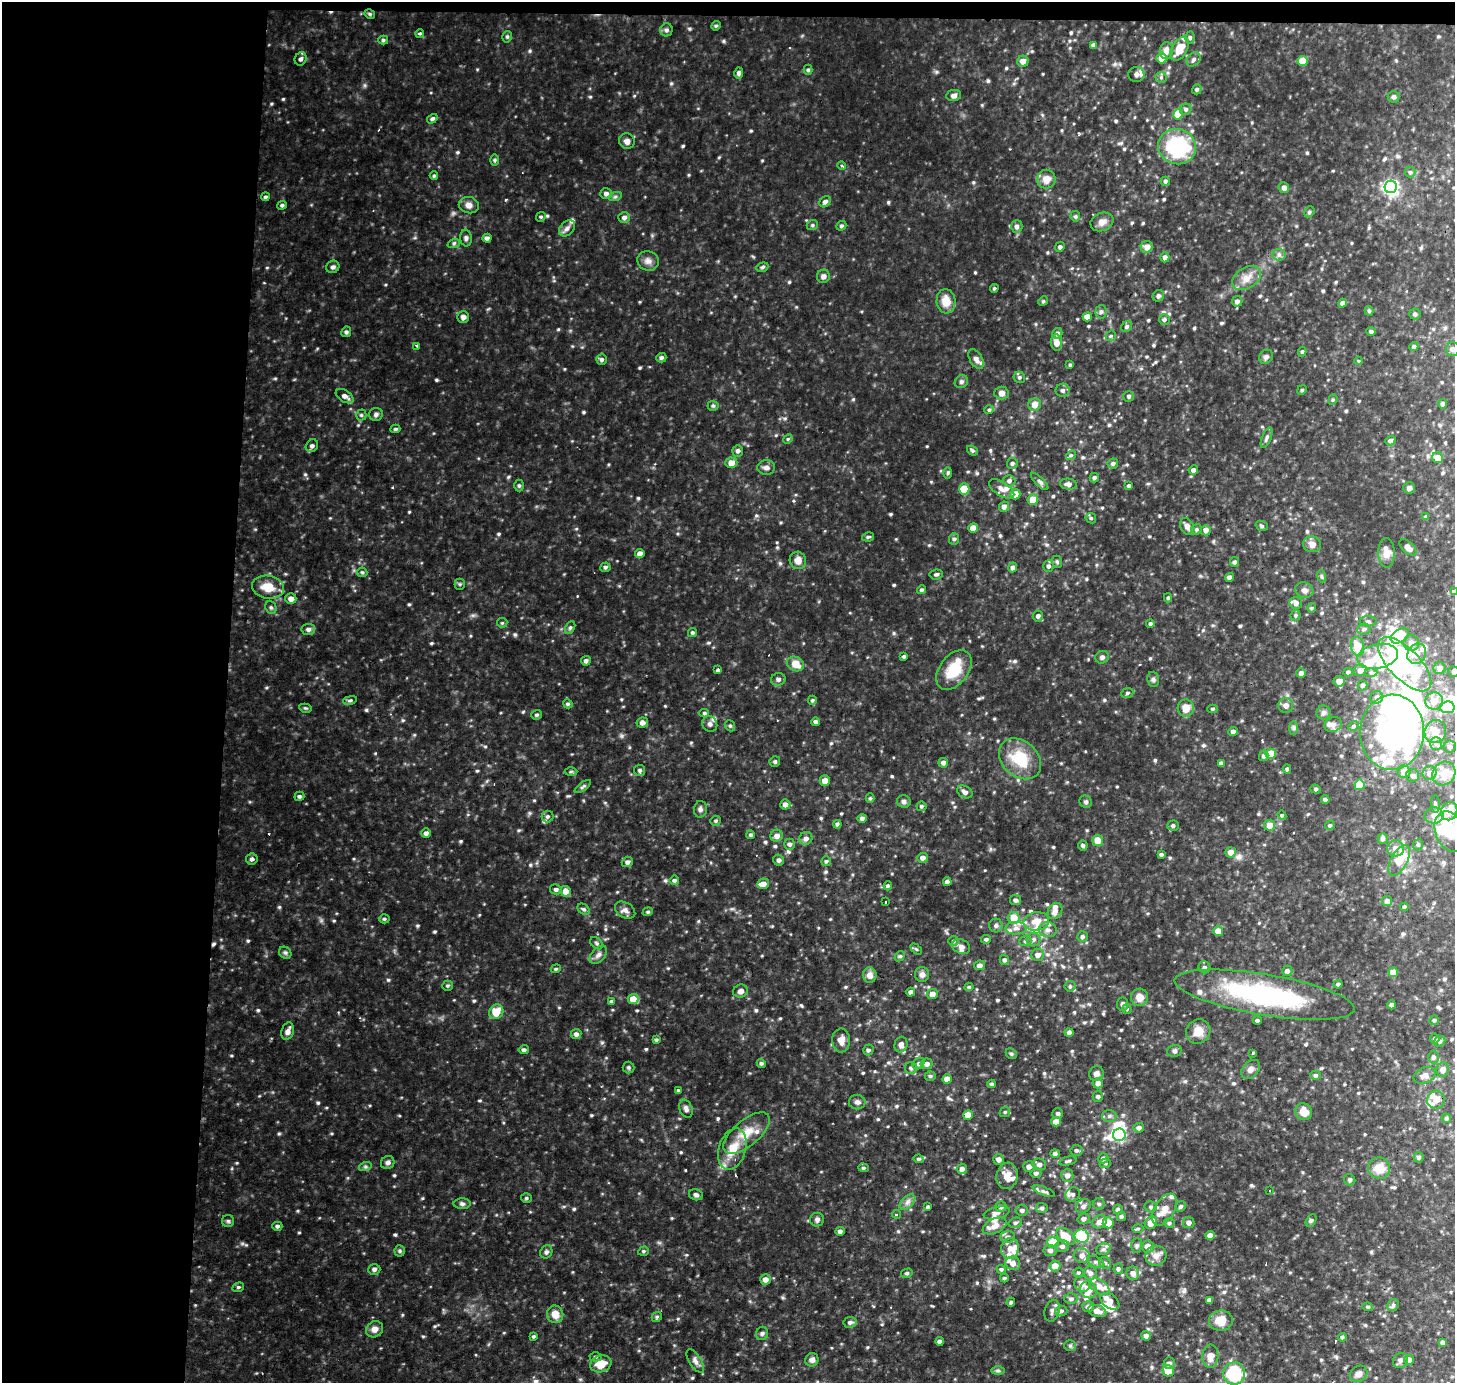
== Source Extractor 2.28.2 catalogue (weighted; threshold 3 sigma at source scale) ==
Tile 1 of 3 x 3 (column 1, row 1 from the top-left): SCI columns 168-1620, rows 3012-4392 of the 4525 x 4500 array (HDU 1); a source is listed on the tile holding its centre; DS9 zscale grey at full resolution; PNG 1457 x 1385 px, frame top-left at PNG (2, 2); each listed source drawn as its Kron ellipse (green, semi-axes under 4 px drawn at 4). Shown black and unused: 16% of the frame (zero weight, under 2 of 3 exposures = <1% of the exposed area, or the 3 px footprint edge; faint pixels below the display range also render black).
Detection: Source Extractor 2.28.2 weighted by HDU 2 'WHT'; one run over the whole footprint, this tile lists its part. Background 0.0926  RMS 0.01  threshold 0.046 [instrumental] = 3 sigma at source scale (4.5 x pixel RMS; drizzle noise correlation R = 1.50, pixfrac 1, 0.05/0.05 arcsec/px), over >= 5 px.
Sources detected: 712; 18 inside a brighter object's white glare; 2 cosmic-ray / hot-pixel residue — neither listed nor drawn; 47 inside a brighter listed object's ellipse — not listed separately; of the other 645, all 500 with FLUX_AUTO >= 1.39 (the completeness limit of this list) listed and drawn (145 fainter detections not listed), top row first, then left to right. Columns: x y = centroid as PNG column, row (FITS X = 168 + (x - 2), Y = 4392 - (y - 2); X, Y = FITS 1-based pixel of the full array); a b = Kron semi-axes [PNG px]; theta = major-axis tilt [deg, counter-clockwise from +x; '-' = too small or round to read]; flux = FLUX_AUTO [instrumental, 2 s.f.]
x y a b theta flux
370 14 5 4 - 1.5
716 26 5 4 - 1.4
666 30 6 6 - 2.6
420 33 4 4 - 1.7
507 37 6 4 76 1.7
1190 38 6 5 - 2.4
383 40 5 4 - 1.8
1093 45 4 4 - 2.9
1180 49 13 7 60 19
1166 51 8 6 83 7.6
1162 58 5 5 - 11
301 59 7 5 65 2.9
1194 59 8 6 47 2.8
1023 61 5 5 - 6.9
1303 61 5 5 - 25
808 70 5 4 - 1.6
739 73 5 4 - 2.5
1136 74 8 7 - 4.8
1161 77 5 5 - 1.8
1197 89 5 4 - 2.1
954 95 7 5 10 3.4
1393 97 6 6 - 2.4
1186 109 6 5 - 2.3
1178 114 5 5 - 21
432 119 6 4 34 2.1
627 141 8 7 - 4.9
1177 147 19 17 -17 88
495 160 6 4 -90 1.4
842 165 4 3 - 2
1410 172 5 5 - 1.8
434 176 4 3 - 1.5
1046 179 9 9 - 9.1
1165 181 4 4 - 2.1
1391 187 6 6 - 260
1284 188 5 5 - 4.4
606 193 6 5 - 3.3
265 197 4 4 - 1.9
615 197 7 4 19 1.8
825 202 6 5 - 3.4
282 205 5 4 - 1.9
469 205 10 8 -13 5.6
1309 212 6 4 47 1.5
1075 216 5 5 - 1.7
541 217 5 4 - 1.4
624 218 6 5 - 3.4
1102 222 12 9 20 6.1
812 225 6 4 22 1.6
841 226 5 4 - 1.9
1017 226 6 5 - 3.9
567 228 9 6 46 3.9
466 238 8 5 -85 2.7
487 238 4 4 - 3.2
454 243 6 4 19 1.6
1060 247 5 4 - 2.2
1147 247 6 6 - 6.7
1279 255 6 6 - 2.8
1165 257 5 4 - 4.1
648 261 11 9 -19 5.5
333 267 7 6 - 2.8
762 267 6 4 21 1.7
823 276 6 6 - 4
1246 278 15 10 32 10
994 288 4 3 - 1.4
1158 296 6 5 - 2.2
946 301 12 9 -84 13
1043 301 5 4 - 1.4
1237 301 5 5 - 3.5
1342 303 4 4 - 4.4
1369 311 4 3 - 1.8
1101 312 7 5 85 2.4
1415 314 5 5 - 1.5
463 317 6 6 - 3.6
1087 317 5 4 - 8.8
1164 319 5 5 - 2.4
1127 326 6 5 - 2.2
1371 331 5 4 - 2
346 332 5 4 - 2.2
1057 333 5 4 - 3.3
1111 336 6 4 43 1.4
1057 343 8 5 -82 8.5
417 346 4 4 - 1.6
1414 347 4 4 - 2.4
1453 349 7 6 - 4.7
1302 352 5 4 - 1.5
1266 357 7 6 - 2.6
661 358 5 4 - 2.2
976 359 11 6 -60 4.7
601 360 5 5 - 2.6
1358 361 4 3 - 1.6
1070 365 4 4 - 1.5
1019 377 6 5 - 2
961 382 7 6 - 2.4
1063 390 7 6 - 2.7
1302 390 5 4 - 1.4
1001 393 7 6 - 4.8
345 396 10 6 -32 4.4
1129 396 5 5 - 2
1333 400 5 4 - 1.4
1443 404 4 4 - 3.1
1035 405 6 6 - 7.9
713 406 5 5 - 1.6
989 410 5 4 - 1.5
376 414 7 6 - 2.5
361 415 5 5 - 1.6
395 429 5 3 - 1.6
1267 438 11 4 68 2.8
788 439 5 4 - 1.4
1390 441 5 4 - 2.4
312 446 7 5 52 3.2
972 450 6 4 -38 1.8
738 451 6 5 - 2.7
1071 455 5 4 - 1.5
1438 458 5 5 - 9.9
731 463 6 5 - 9
1012 463 5 5 - 2.3
1113 463 5 5 - 2.5
766 467 9 7 0 3.6
1193 470 4 4 - 3.5
948 473 6 4 88 1.5
1094 478 5 4 - 2.3
1009 481 6 5 - 3.3
1040 481 11 4 -45 2.5
1068 484 8 5 -6 4.2
519 486 6 4 -89 1.8
1129 486 4 4 - 1.9
1409 488 6 6 - 2.6
964 489 6 5 - 19
1002 489 14 7 -33 5.3
1015 494 5 5 - 7.9
1033 500 5 5 - 15
1004 507 5 5 - 4.1
1426 517 4 4 - 2.2
1091 518 6 4 -46 1.5
1262 526 6 4 -18 1.7
1187 527 9 6 -59 5.4
973 528 5 4 - 13
1196 529 6 5 - 1.9
1206 530 5 5 - 5.3
868 537 6 4 11 1.5
954 539 6 5 - 2
1312 544 9 8 - 5.7
1408 547 10 5 -41 4.9
1386 553 15 8 -89 8.2
640 554 5 4 - 5.3
798 560 9 8 - 7.2
1057 562 6 5 - 1.6
1235 562 5 4 - 2.4
1048 566 6 5 - 2.6
605 567 5 5 - 2.3
1013 568 5 4 - 3.8
362 572 5 5 - 1.5
936 574 6 5 - 2.1
1321 576 6 4 -71 1.5
1229 577 4 4 - 3.4
460 584 5 5 - 1.5
268 587 16 11 -9 18
921 590 4 4 - 1.9
1304 590 9 7 -19 4
1454 592 4 3 - 2.1
1168 598 4 4 - 1.5
291 599 5 5 - 5.4
1296 603 6 6 - 5.2
271 607 7 5 -68 2
1312 608 5 4 - 1.4
1296 615 5 5 - 1.7
1038 616 5 5 - 2.7
1368 621 8 5 0 2.4
502 623 5 5 - 1.5
1150 624 4 4 - 1.8
570 627 7 4 63 1.9
308 629 7 5 7 3.6
1364 629 7 5 6 2.3
692 633 5 4 - 1.7
1400 636 10 6 31 18
1411 643 8 7 - 8
1357 646 9 6 -78 19
1417 654 10 9 - 9.7
904 656 4 3 - 1.4
1378 656 20 12 12 20
1102 657 7 6 - 2.7
586 661 5 4 - 2.5
796 664 9 7 -28 12
1405 664 34 15 -46 66
1439 668 6 6 - 5.6
718 670 3 3 - 6.3
954 670 22 14 53 27
1360 670 6 5 - 5.1
1453 671 5 5 - 2
1348 672 4 4 - 1.8
1301 673 5 5 - 3.5
1371 673 6 4 0 2
778 679 7 6 - 3.6
1153 679 8 5 -76 2.4
1339 681 5 5 - 6
1363 685 5 4 - 2.7
1127 693 6 5 - 1.7
1377 697 6 6 - 3.7
350 700 7 4 13 1.9
812 700 4 4 - 1.5
1434 701 9 8 - 9.4
568 704 5 4 - 1.8
1286 705 7 7 - 4.6
1447 707 7 6 - 42
305 708 6 4 -11 1.5
1186 708 9 8 - 10
1212 709 5 4 - 1.5
704 713 5 4 - 1.8
1324 713 7 7 - 2.5
537 715 5 5 - 1.9
816 722 4 4 - 2.9
642 723 6 5 - 3.3
710 724 8 7 - 3.3
1333 724 9 7 27 4.4
730 726 6 4 -67 1.6
1354 726 5 4 - 1.4
1294 728 7 4 90 2
1233 732 5 4 - 3.2
1392 732 37 32 87 280
1435 732 12 10 63 9.6
1436 743 6 5 - 2.9
1450 747 6 6 - 3
1271 754 5 5 - 21
1264 756 5 4 - 2.5
1020 759 23 17 -42 35
775 762 5 5 - 2
943 763 5 5 - 3.8
1221 763 4 4 - 2.8
1287 769 4 4 - 2
640 770 5 5 - 2.3
571 772 6 4 2 1.4
1404 772 6 6 - 8
1430 773 7 7 - 5
1444 773 12 11 - 12
1413 775 6 6 - 3.3
825 781 5 5 - 7.9
1359 785 5 5 - 34
583 787 9 4 37 2
1316 789 5 4 - 1.5
965 792 8 6 -28 4
299 796 5 4 - 2.1
870 798 5 4 - 1.5
1325 799 4 4 - 2.3
904 802 7 6 - 3
1086 802 6 6 - 2.2
785 804 5 5 - 4.8
1435 804 9 4 -90 1.9
921 806 5 5 - 1.9
700 809 8 6 86 3
1449 811 9 8 - 11
1282 815 5 4 - 1.4
1434 815 9 8 - 5.7
547 816 6 6 - 2
862 818 5 4 - 2.9
716 821 5 5 - 1.7
837 824 4 4 - 1.9
1270 825 5 5 - 8.6
1330 825 5 4 - 1.8
1173 826 5 5 - 2.2
1450 832 21 14 -68 31
426 833 5 5 - 3.4
751 835 4 4 - 1.9
777 836 6 6 - 5.5
806 838 7 6 - 4.4
1383 838 5 5 - 2.7
1098 840 5 5 - 11
790 844 5 5 - 2.8
1083 845 5 5 - 2.1
1418 845 6 4 68 1.8
1396 848 8 8 - 5.9
1231 852 5 5 - 6.9
1161 854 4 4 - 1.8
923 858 5 5 - 4.9
252 859 6 5 - 2.7
779 860 5 5 - 2.7
1399 860 16 8 62 18
826 861 5 5 - 1.6
627 862 6 5 - 3.6
674 880 5 4 - 2.1
947 882 4 4 - 3.9
763 884 6 5 - 6.8
888 886 4 3 - 1.7
556 889 6 5 - 2.6
565 891 5 5 - 8
1016 900 5 5 - 2.9
1387 901 5 5 - 4.4
885 902 2 2 - 1.6
1404 907 4 4 - 2.1
584 909 7 5 -38 2
625 910 11 7 -31 4.6
1055 911 8 6 58 5.7
648 912 5 4 - 1.5
1014 918 6 6 - 16
384 919 5 4 - 1.6
1036 921 13 9 9 12
996 925 7 6 - 2.9
1016 928 10 6 -1 4.8
1048 930 9 7 -9 5
1218 931 5 5 - 9.7
1082 937 5 5 - 2.5
986 939 5 4 - 1.9
1034 939 7 7 - 3.3
953 941 5 4 - 1.6
1025 941 6 5 - 2
597 943 7 5 -41 1.9
961 947 9 7 -24 3.9
916 949 6 4 -44 1.4
285 953 7 5 -42 2.1
598 955 11 6 49 4.1
1038 955 6 6 - 5
900 956 6 4 42 1.6
1004 960 5 4 - 2.7
980 965 5 4 - 4.1
1204 967 6 5 - 2.6
556 969 5 4 - 1.4
1287 971 5 5 - 3
1393 972 5 4 - 13
922 974 7 7 - 4.2
870 975 8 7 - 6.1
1338 984 4 4 - 1.9
448 986 5 5 - 1.5
1070 986 6 5 - 1.7
969 987 4 4 - 1.6
740 991 7 6 - 4.2
911 992 4 4 - 3.8
932 994 5 5 - 6.3
1265 995 91 20 -9 150
1140 997 9 8 - 8.5
633 999 5 5 - 12
612 1001 4 4 - 2.6
1122 1004 6 5 - 2.6
1392 1005 4 4 - 2.7
1127 1009 5 5 - 1.5
496 1012 8 6 45 16
1434 1020 5 4 - 1.7
1257 1021 4 4 - 2
288 1031 9 6 73 5
1198 1031 13 11 47 11
1069 1032 4 4 - 2.6
576 1034 5 5 - 3.4
1435 1039 5 4 - 2.1
656 1040 4 4 - 1.6
841 1040 12 9 -88 8.7
1440 1041 6 5 - 2.3
901 1045 8 6 75 4.3
524 1050 5 4 - 2.4
868 1050 5 5 - 2.2
1174 1051 7 5 15 2.2
1252 1053 3 2 - 1.4
1011 1054 6 5 - 1.9
1434 1057 6 5 - 2.8
761 1063 5 4 - 1.9
918 1064 6 5 - 2.6
927 1064 6 5 - 4
628 1067 6 6 - 1.8
911 1068 6 6 - 2.6
1251 1069 11 7 45 4.3
1443 1069 7 6 - 5.1
1096 1074 7 7 - 4.2
1316 1075 5 4 - 1.6
1425 1075 11 7 22 6.6
930 1076 5 4 - 1.8
947 1079 5 4 - 9.3
1098 1083 5 5 - 5.1
992 1084 4 3 - 1.6
678 1090 3 3 - 1.5
1098 1096 5 5 - 2.1
1436 1100 9 8 - 11
857 1102 8 7 - 3.3
686 1109 9 6 -69 3.4
1005 1112 5 4 - 1.6
1304 1112 9 8 - 11
1058 1113 5 5 - 2.8
968 1115 5 5 - 9.6
1109 1116 7 6 - 2.5
1446 1118 5 4 - 1.9
1056 1122 5 4 - 8.2
1139 1128 5 5 - 3.2
747 1133 28 13 40 20
1119 1135 6 6 - 110
732 1149 21 13 73 22
1076 1150 6 5 - 2.3
1055 1153 5 4 - 2.3
1419 1157 5 5 - 2.7
1103 1158 5 5 - 2.8
919 1159 5 4 - 1.8
999 1159 5 5 - 3.9
1068 1161 9 4 12 2
388 1163 7 6 - 2.7
1105 1163 6 4 20 1.6
1039 1164 7 6 - 3.9
1029 1166 6 5 - 4.9
365 1167 6 4 18 1.7
863 1168 5 4 - 1.5
1379 1168 11 10 - 14
962 1169 5 5 - 4.6
1036 1173 5 5 - 2.7
1067 1175 6 6 - 3.7
1007 1176 13 10 80 12
1350 1180 6 5 - 1.9
1270 1190 3 2 - 1.5
1044 1191 11 4 -21 2.3
1073 1194 7 6 - 3.2
696 1195 7 5 -16 2.5
526 1198 5 4 - 1.6
908 1202 9 5 46 3.8
462 1204 8 5 -1 2.5
1099 1204 5 5 - 1.8
1083 1206 8 6 36 2.9
1181 1206 6 5 - 1.8
928 1207 4 4 - 1.6
1001 1207 5 5 - 3.8
1151 1207 6 5 - 2.1
1042 1208 6 5 - 2.3
1118 1209 5 4 - 2.2
1022 1210 6 5 - 2.5
1164 1210 17 10 59 11
997 1213 13 6 13 3.9
896 1214 4 2 - 1.5
1121 1217 4 4 - 2.1
1084 1219 6 5 - 3.3
817 1220 7 7 - 2.8
1311 1220 7 5 61 1.8
228 1221 6 6 - 1.9
1100 1222 7 6 - 6.6
1015 1223 7 5 14 2.1
1108 1223 5 5 - 25
1151 1223 7 5 51 12
1169 1223 5 4 - 1.8
1189 1223 6 5 - 4.5
277 1226 5 4 - 2.3
995 1226 13 7 26 8.2
1138 1228 6 4 1 1.6
840 1231 5 4 - 3
1210 1235 5 4 - 6
1082 1236 7 6 - 31
1008 1237 7 5 3 3.1
1066 1237 11 7 -40 22
1053 1242 6 5 - 20
1137 1245 7 5 89 2.1
1062 1246 7 6 - 3.4
1148 1246 6 6 - 7.4
1010 1248 10 9 - 6.8
1103 1249 7 5 21 2.6
1050 1250 6 5 - 3.8
400 1251 5 5 - 1.6
643 1251 5 4 - 1.5
546 1252 7 6 - 2.4
1082 1255 8 7 - 5.4
1156 1256 10 10 - 6.8
1096 1262 9 5 -25 3.1
1013 1263 7 6 - 6.7
1105 1263 6 5 - 2.2
1055 1266 5 5 - 9.6
374 1269 6 5 - 2.5
1001 1269 5 4 - 1.8
1118 1269 5 4 - 2.2
907 1273 6 4 15 1.9
1078 1273 5 5 - 1.5
1090 1273 7 6 - 3.8
1133 1273 6 6 - 4.7
1004 1278 4 3 - 1.4
765 1279 5 5 - 6.2
1082 1284 8 7 - 6.6
238 1287 6 4 20 1.5
1099 1287 11 6 -34 6.8
1088 1290 9 8 - 9.6
1071 1299 6 5 - 2.4
1209 1300 4 4 - 3.2
1110 1301 10 6 -36 12
1011 1302 4 4 - 1.7
1393 1305 6 5 - 1.9
1088 1306 6 5 - 3
1368 1307 5 4 - 1.5
1052 1311 11 7 74 3.9
1061 1311 6 5 - 2.3
1097 1311 9 5 -17 6.3
555 1314 9 8 - 9.7
657 1317 5 4 - 1.6
1221 1321 12 10 5 13
850 1322 6 5 - 2.6
375 1329 9 8 - 5.6
762 1333 7 6 - 2.4
533 1336 3 3 - 1.4
1146 1336 5 5 - 3.8
1342 1337 4 4 - 1.7
939 1341 4 4 - 3.5
1443 1342 4 4 - 2.4
1070 1346 6 5 - 1.9
1210 1356 11 8 86 8.1
596 1357 6 4 1 1.6
812 1360 7 6 - 4.5
1400 1360 8 7 - 3.1
1409 1360 5 5 - 4.2
695 1361 13 6 -58 4.2
1169 1363 6 5 - 3.7
601 1364 11 8 18 15
998 1371 6 4 0 1.8
1168 1371 6 5 - 17
1234 1373 11 11 - 53
1359 1374 9 7 37 4.6
Overlapping masked pixels (flux is a lower limit): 1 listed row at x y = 1392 732
Isophote crosses this tile's border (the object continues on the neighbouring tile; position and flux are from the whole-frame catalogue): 5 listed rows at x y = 1453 349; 1454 592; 1453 671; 1447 707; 1450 832
Unlisted compact peaks at least as high as the median listed source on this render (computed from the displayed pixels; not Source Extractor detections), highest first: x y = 689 29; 853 399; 590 97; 665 706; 780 563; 990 450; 665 880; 678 1319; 506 200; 973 182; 568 796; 622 736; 929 545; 708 643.